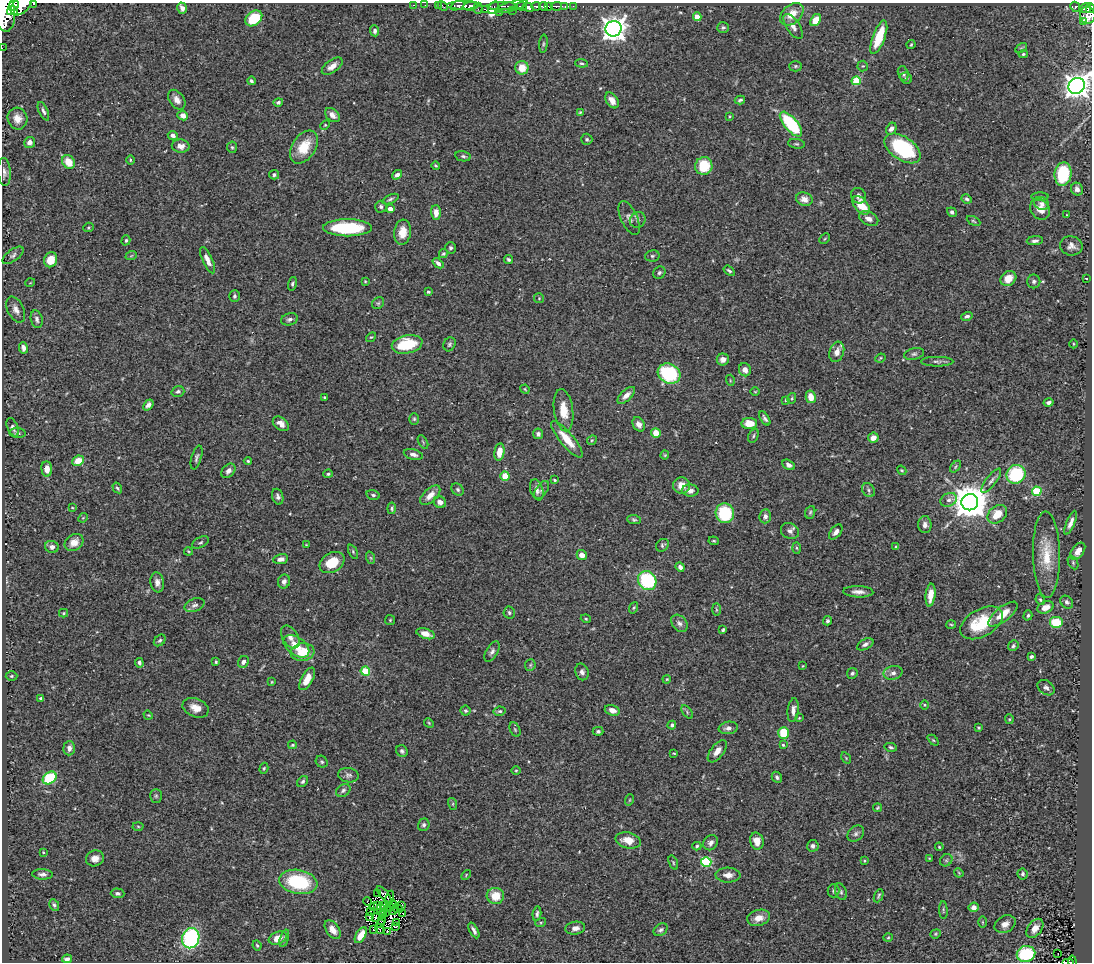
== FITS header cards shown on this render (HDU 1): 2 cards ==
NAXIS1  =                 1090
NAXIS2  =                  960

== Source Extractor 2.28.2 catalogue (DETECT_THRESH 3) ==
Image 1090 x 960 px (HDU 1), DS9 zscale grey, 1 PNG px = 1 image px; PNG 1094 x 964 px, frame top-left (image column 1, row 960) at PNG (2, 3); each listed source drawn as its Kron ellipse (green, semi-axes under 4 px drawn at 4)
Background 0.491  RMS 0.025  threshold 0.0743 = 3 sigma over >= 5 px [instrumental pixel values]
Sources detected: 401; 3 with non-positive FLUX_AUTO (blend fragments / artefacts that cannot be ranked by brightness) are neither listed nor drawn; the other 398 listed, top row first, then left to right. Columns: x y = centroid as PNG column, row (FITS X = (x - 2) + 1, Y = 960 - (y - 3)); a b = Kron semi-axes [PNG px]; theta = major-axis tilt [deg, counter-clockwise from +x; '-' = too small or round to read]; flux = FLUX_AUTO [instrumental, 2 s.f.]
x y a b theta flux
34 4 3 2 - 61
21 5 12 8 43 1600
414 5 3 2 - 13
425 5 2 2 - 6.4
438 5 4 2 - 9
463 5 16 4 1 500
14 6 6 5 - 700
443 6 5 3 - 15
457 6 7 4 23 270
470 6 7 4 6 350
501 6 14 3 1 200
511 6 17 4 15 300
522 6 5 3 - 290
536 6 4 3 - 170
543 6 4 3 - 290
549 6 3 3 - 130
556 6 5 3 - 130
565 6 4 3 - 73
573 6 2 2 - 5.7
493 7 7 3 58 120
528 7 5 4 - 460
1075 7 5 4 - 93
182 8 5 4 - 8.6
478 8 5 2 - 34
1085 8 6 5 - 230
1090 8 5 3 - 160
485 9 3 3 - 41
512 10 4 3 - 95
4 11 21 10 -82 2900
12 11 6 4 13 430
500 12 2 2 - 11
792 14 13 9 41 25
1088 15 8 7 - 390
697 17 4 4 - 28
254 18 9 7 38 63
816 20 6 4 54 27
1083 22 3 3 - 11
793 26 14 6 -56 10
723 27 6 5 - 3.8
614 29 8 7 - 1600
375 31 5 4 - 5
879 37 18 6 70 60
543 44 9 4 85 2.5
911 45 4 3 - 1.9
2 48 2 2 - 3.5
1021 48 6 4 32 2.1
1023 54 5 4 - 2.3
581 63 6 4 -6 2.5
332 66 12 6 35 12
795 66 6 5 - 2.8
863 66 5 5 - 2.3
522 68 7 6 - 25
903 73 7 5 -71 4.1
906 78 6 5 - 3.7
251 81 4 3 - 3.5
856 81 4 4 - 61
1077 86 8 7 - 1600
177 100 11 7 -55 10
612 100 9 5 -56 16
740 100 5 3 - 2.8
278 102 5 4 - 3.8
43 111 10 4 -65 4.4
580 112 4 3 - 1.7
183 115 5 4 - 12
332 115 8 5 -42 8.8
729 116 4 2 - 1.3
17 119 11 9 -69 15
791 124 15 6 -49 130
325 125 5 3 - 1.7
891 129 6 5 - 7.9
173 135 5 4 - 6.3
587 139 5 5 - 3.1
30 142 5 5 - 9.3
796 144 8 4 -8 2.8
181 146 9 6 -4 11
232 147 5 5 - 2.7
304 147 18 11 57 42
903 148 20 11 -34 130
463 156 8 5 -11 3.7
130 160 5 3 - 1.7
69 162 7 6 - 29
436 165 4 3 - 1.8
704 166 9 8 - 55
4 172 14 6 -86 7.2
1063 174 12 8 82 100
274 175 5 5 - 3.6
397 175 5 4 - 5.9
1077 189 6 6 - 8.6
858 196 8 7 - 6.2
1040 197 8 3 0 2.7
390 199 9 4 24 3.6
804 199 8 6 -16 11
967 199 5 4 - 3.9
1042 204 8 6 -31 5.7
861 205 11 6 -49 34
381 207 6 6 - 3.7
390 209 4 4 - 17
1040 209 11 9 -50 17
952 212 5 4 - 3.6
436 213 7 5 -88 12
1067 215 3 2 - 1.2
629 218 18 8 -65 9.2
869 219 10 6 -25 9.6
638 220 8 7 - 6.4
973 221 7 4 -27 2.2
88 227 5 4 - 2
348 228 24 8 0 100
402 232 12 8 83 20
825 239 6 3 45 2
126 240 5 4 - 2.5
1035 241 8 4 5 5.1
1071 246 11 9 -10 9.9
450 248 6 5 - 3.9
443 254 5 4 - 2.7
13 255 12 5 36 5.3
131 256 6 3 19 1.7
652 256 7 5 13 3.2
51 260 7 6 - 26
207 260 14 5 -66 12
509 260 5 4 - 3.2
438 263 6 4 -40 6.1
729 271 6 3 -36 3
659 273 6 5 - 3.5
1008 278 8 7 - 18
1086 278 3 2 - 1.4
365 281 4 3 - 1.5
1034 281 7 6 - 4.2
30 283 5 3 - 1.2
292 284 7 4 74 3.3
428 292 3 3 - 3.2
234 296 6 5 - 3.1
539 298 5 5 - 2
378 303 6 5 - 2.9
16 310 14 8 -64 10
967 316 6 4 14 4.6
37 319 9 6 -78 6.2
289 319 8 6 14 5
371 337 5 3 - 1.8
407 344 15 9 12 66
449 344 7 6 - 3.5
1073 344 4 3 - 1.4
23 348 6 4 -81 6.6
837 352 10 7 72 12
914 354 10 6 14 4.6
880 358 5 4 - 1.9
723 360 6 6 - 9.8
937 362 16 5 0 5.9
745 370 6 6 - 11
669 374 12 9 -27 140
730 380 5 3 - 1.7
525 389 5 4 - 1.7
178 391 6 5 - 4.2
755 392 4 3 - 1.4
626 395 11 5 42 9.4
325 397 3 3 - 1.8
811 397 6 5 - 20
792 398 5 3 - 2
786 400 4 3 - 1.8
1049 402 5 4 - 5.3
148 405 6 4 51 5.9
564 410 21 9 -82 28
765 418 8 3 -57 3.9
414 419 6 5 - 2.5
281 424 9 6 -37 12
639 424 8 5 -59 8.2
749 424 8 5 1 28
13 427 10 5 -66 5
18 433 8 5 -6 3.8
656 433 5 4 - 23
538 434 5 5 - 5.6
753 436 7 4 63 3.2
873 438 5 5 - 11
567 439 23 7 -50 31
592 440 5 4 - 1.9
423 442 7 3 -59 1.7
499 452 8 5 82 21
413 455 10 5 -15 6.5
665 455 4 4 - 1.7
196 458 12 5 74 4.6
78 461 6 5 - 26
248 461 4 4 - 2.2
789 465 7 4 -30 6.4
955 467 7 4 48 2.4
47 469 7 5 -86 14
902 470 5 4 - 1.9
228 471 8 6 47 6.7
328 474 4 4 - 2.5
1016 474 10 9 - 110
505 476 5 4 - 25
554 480 3 2 - 1.8
991 481 15 5 53 7.1
681 485 8 8 - 19
117 488 6 3 -57 2.9
458 489 7 5 -47 3.7
537 490 11 6 -72 7.9
542 490 10 5 56 4.6
868 490 7 5 -53 4.2
690 491 8 6 -3 8.4
1037 491 5 4 - 100
373 495 7 4 -15 3.7
430 495 12 6 43 15
278 497 8 5 -72 5.1
949 500 8 6 26 6.7
440 502 6 5 - 9.4
970 502 8 8 - 4500
72 508 4 3 - 1.3
392 508 6 4 83 2.9
810 512 6 5 - 2.8
725 513 10 9 - 97
997 514 11 8 41 31
765 516 7 6 - 6.7
83 518 5 4 - 1.8
634 520 7 4 -3 2.9
1071 523 13 4 68 9.2
925 525 8 6 -86 7.3
790 531 9 7 -32 6.9
836 532 8 5 52 6.6
714 541 5 3 - 1.7
74 542 10 8 34 15
200 543 9 5 28 3.4
306 545 3 2 - 1.3
662 545 7 5 40 3.3
52 547 7 6 - 7.2
896 547 3 3 - 2.9
797 548 6 4 -88 2
188 551 4 3 - 1.6
1078 551 10 5 53 13
353 552 8 4 -65 2.6
582 555 5 5 - 13
1046 555 43 13 -89 52
371 558 6 4 -70 2.4
281 559 7 5 9 8
332 562 13 9 31 37
1073 563 7 4 -65 2.7
680 567 5 4 - 7.2
284 581 7 6 - 6.4
647 581 10 9 - 150
157 582 10 6 -81 7.9
858 592 15 5 -2 10
930 595 11 5 84 21
1040 600 6 4 -66 2.7
1067 602 7 5 -45 4
194 605 10 6 21 5.7
1046 607 8 6 21 16
634 608 6 4 69 2.1
716 610 6 3 -89 1.9
63 613 4 4 - 2
509 613 6 5 - 3.6
1003 614 18 7 38 26
1028 615 5 4 - 3.1
586 619 5 3 - 1.9
390 620 5 5 - 2.1
827 621 4 4 - 4
1056 622 7 6 - 46
679 623 10 7 -49 6.4
981 623 23 13 30 80
951 624 5 3 - 1.8
723 630 4 3 - 2.6
426 634 9 5 -19 13
290 637 12 7 -57 9.8
160 640 6 5 - 3.2
865 644 9 5 28 5.3
296 646 15 9 -38 25
1013 646 6 5 - 3.3
302 652 12 8 7 34
492 652 11 6 60 5.8
1031 656 4 3 - 3.9
216 662 3 3 - 2.4
243 662 6 5 - 5.8
139 663 5 4 - 4.2
530 665 6 5 - 2.4
803 666 2 2 - 1.1
365 671 4 4 - 71
582 672 8 6 -68 6
852 673 5 5 - 3.4
893 673 10 6 12 7.8
11 676 6 5 - 2.6
307 679 12 6 61 20
667 679 4 3 - 1.6
272 682 4 4 - 1.3
1046 688 9 6 -38 5.8
41 698 4 3 - 3.4
925 705 5 3 - 1.4
196 708 13 9 -22 16
612 710 8 5 -18 9.7
793 710 12 5 83 9.1
466 711 5 5 - 2.9
500 711 6 4 12 2.6
687 712 7 4 -55 2.4
148 715 5 3 - 1.6
799 718 3 2 - 1.4
1009 719 5 4 - 1.8
429 723 5 4 - 1.9
672 725 4 4 - 3.7
728 728 9 6 9 8.2
979 728 4 4 - 2
515 730 7 5 -63 2.4
598 731 5 4 - 3.3
783 733 6 5 - 47
933 740 6 4 -44 2.1
292 745 4 3 - 1.9
783 745 3 3 - 2.3
891 747 6 3 -13 2.8
69 748 7 6 - 8.8
402 751 6 5 - 3.9
717 751 13 6 53 13
674 753 3 3 - 1.5
846 758 6 4 -59 1.8
322 762 6 5 - 2.9
264 768 6 4 73 2.1
516 770 5 3 - 1.5
348 775 10 7 -9 5.5
777 777 6 5 - 4.2
50 778 7 5 39 89
303 781 6 5 - 3.2
343 790 8 5 34 4.3
156 796 7 5 89 3.1
629 800 6 3 70 1.7
453 804 6 4 -73 2.1
878 808 4 3 - 1.9
424 825 6 5 - 3.8
138 826 5 3 - 1.8
856 834 9 7 40 5
628 840 13 8 -13 21
757 841 8 6 -76 17
711 843 8 6 49 7.1
697 846 4 3 - 2.5
813 846 6 5 - 5.9
939 847 4 3 - 1.6
43 852 3 2 - 1.4
95 858 9 7 19 12
929 858 4 2 - 1.2
946 860 7 5 44 3
864 861 4 3 - 1.9
706 862 5 5 - 110
673 863 7 3 -70 2.2
959 873 5 3 - 1.5
42 874 10 5 -2 6.2
1023 874 5 5 - 3.6
466 875 5 3 - 1.6
728 875 12 7 -2 12
298 882 19 12 -11 110
833 891 6 6 - 3.1
841 892 9 5 -69 3.7
118 893 7 5 -3 3.7
378 893 3 2 - 2.2
384 894 10 4 -50 5.1
495 896 8 8 - 31
879 896 7 3 67 2.5
390 898 8 3 76 1.8
367 902 4 2 - 1.7
393 904 4 2 - 1.1
54 905 6 4 -61 3.8
383 905 3 2 - 2.7
402 905 3 2 - 0.67
378 906 3 2 - 0.54
373 907 4 2 - 1.5
390 907 3 2 - 1.6
974 907 5 5 - 9
397 908 5 3 - 1.1
381 910 6 2 -82 2.4
394 910 4 2 - 0.45
943 910 9 3 -87 2.4
371 912 2 2 - 1.9
386 913 3 2 - 1
403 914 3 2 - 0.67
537 914 7 4 83 3.5
383 915 3 2 - 1.5
370 917 3 2 - 2.1
375 918 3 2 - 1.7
759 918 11 8 14 16
381 921 2 2 - 1.2
397 922 3 2 - 2.1
541 922 5 3 - 1.8
983 922 6 4 -89 1.9
380 923 3 2 - 0.69
1005 924 11 8 28 12
396 927 3 2 - 2.3
575 928 10 6 9 8.9
1035 928 11 7 53 14
379 929 5 2 - 0.89
333 930 10 6 -55 13
374 930 3 2 - 1.3
474 930 8 3 -61 5.3
661 930 7 5 35 4.7
387 931 3 2 - 2.4
936 934 5 4 - 2.1
361 935 9 5 59 21
191 938 10 8 74 230
278 938 9 6 21 17
284 938 9 3 74 2.9
888 938 5 3 - 1.7
257 945 5 3 - 2.2
1026 954 9 8 - 110
1058 954 2 2 - 1.2
67 959 5 3 - 5.5
1068 962 6 3 0 37
1072 962 6 4 -82 39
At the frame edge (FLAGS 8, measured only in part): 8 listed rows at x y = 34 4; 21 5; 1090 8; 4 11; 2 48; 1077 86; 1068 962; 1072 962
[3 non-positive-flux detections neither listed nor drawn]